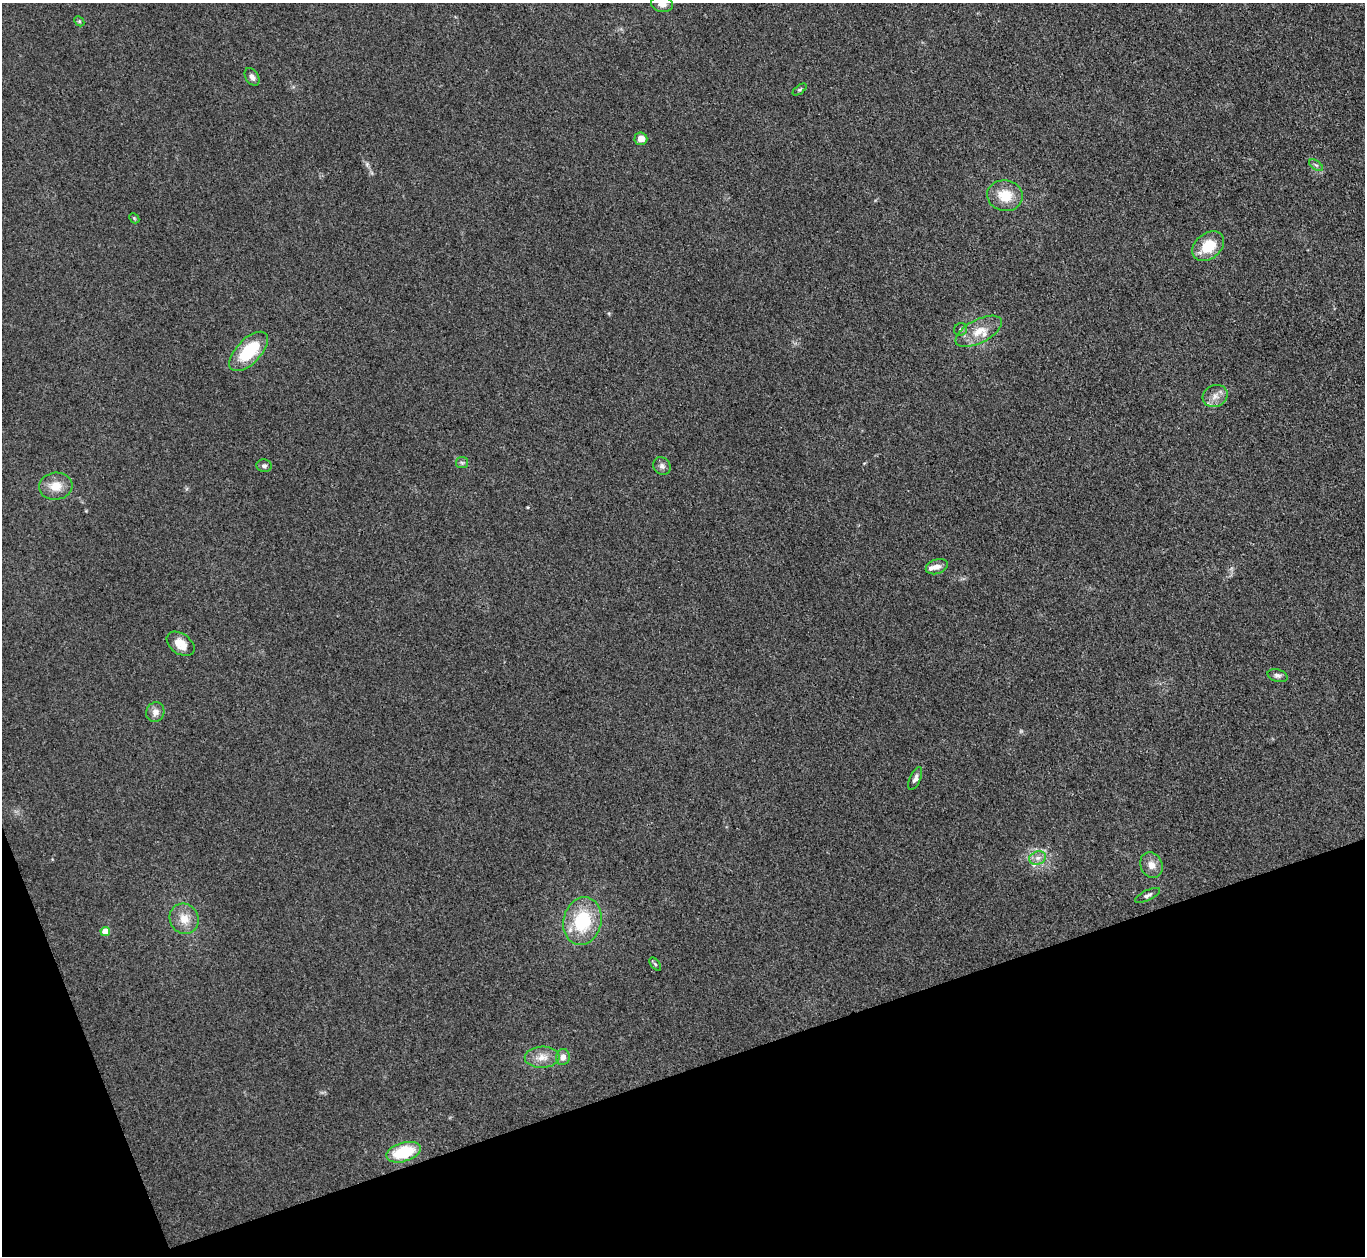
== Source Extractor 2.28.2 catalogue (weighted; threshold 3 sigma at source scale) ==
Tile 14 of 4 x 4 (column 2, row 4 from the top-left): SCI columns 1365-2727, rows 149-1402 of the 5454 x 5440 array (HDU 1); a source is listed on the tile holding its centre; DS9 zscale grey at full resolution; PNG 1367 x 1258 px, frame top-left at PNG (2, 3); each listed source drawn as its Kron ellipse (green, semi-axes under 4 px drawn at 4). Shown black and unused: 17% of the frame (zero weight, under 3 of 4 exposures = <1% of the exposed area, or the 3 px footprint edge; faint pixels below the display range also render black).
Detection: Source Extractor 2.28.2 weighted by HDU 2 'WHT'; one run over the whole footprint, this tile lists its part. Background 0.0587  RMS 0.0052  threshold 0.0233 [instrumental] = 3 sigma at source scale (4.5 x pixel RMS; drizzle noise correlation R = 1.50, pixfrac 1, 0.05/0.05 arcsec/px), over >= 5 px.
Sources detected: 34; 2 inside a brighter listed object's ellipse — not listed separately; the other 32 listed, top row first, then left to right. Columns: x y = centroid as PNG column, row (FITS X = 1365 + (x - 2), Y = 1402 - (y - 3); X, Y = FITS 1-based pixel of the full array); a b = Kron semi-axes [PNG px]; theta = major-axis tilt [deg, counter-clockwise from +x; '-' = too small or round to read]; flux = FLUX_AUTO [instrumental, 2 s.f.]
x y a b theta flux
662 4 11 8 -11 3.8
79 21 6 4 -45 0.7
252 77 9 6 -57 2.2
800 89 8 4 38 0.84
641 139 6 6 - 4
1316 165 8 4 -36 1.1
1005 196 18 15 -9 12
134 218 6 4 -47 0.68
1208 246 18 12 38 15
961 329 7 6 - 1.3
979 331 25 11 27 9.4
249 351 25 12 45 27
1215 396 13 10 25 4.3
462 463 6 5 - 0.97
264 466 7 6 - 1.5
662 466 9 8 - 2.1
56 486 17 13 5 7.8
937 567 11 7 19 3.4
181 644 15 10 -36 7.1
1277 676 10 6 -15 1.7
155 712 10 9 - 3.3
915 778 12 5 66 2.1
1038 858 9 6 20 2.6
1151 865 13 11 -63 4.5
1148 895 13 5 26 1.8
184 919 15 14 - 7.6
582 921 24 19 77 30
105 932 5 4 - 8.9
655 964 7 4 -54 0.77
542 1057 17 10 2 6
563 1057 8 7 - 3
403 1152 18 9 16 25
Isophote crosses this tile's border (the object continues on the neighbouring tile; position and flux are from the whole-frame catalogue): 1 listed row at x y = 662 4